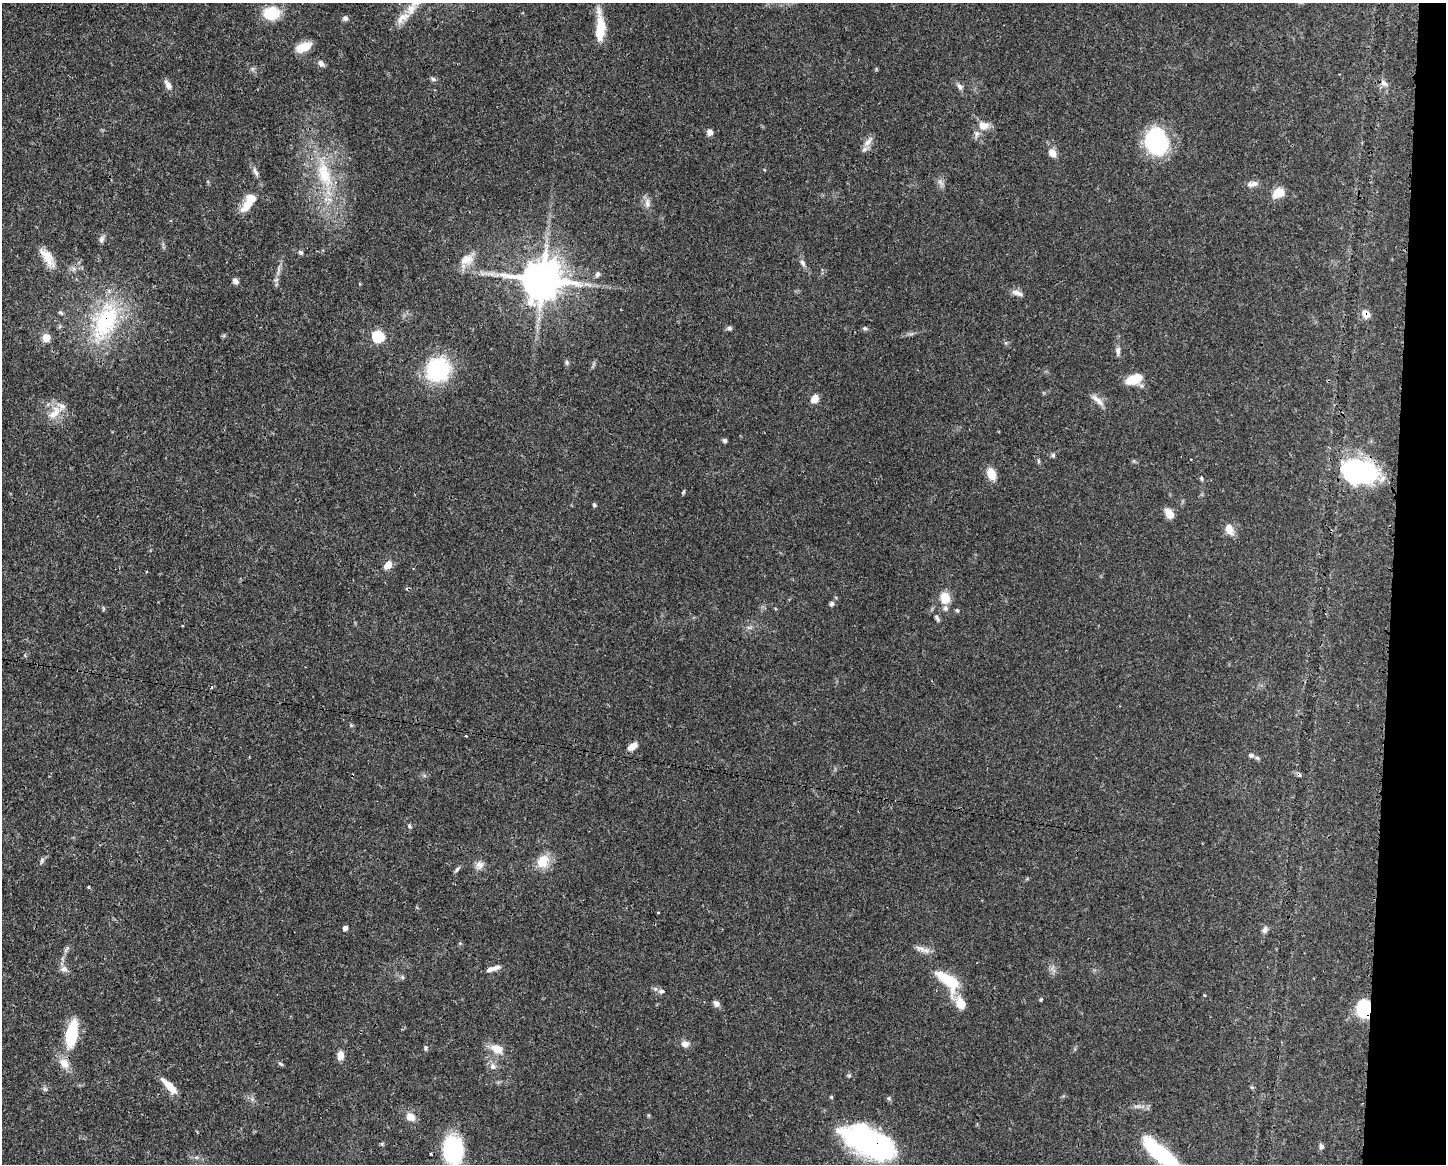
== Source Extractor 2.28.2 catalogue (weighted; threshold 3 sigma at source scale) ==
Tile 6 of 3 x 4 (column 3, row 2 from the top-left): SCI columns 3006-4449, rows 2323-3484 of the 4681 x 4647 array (HDU 1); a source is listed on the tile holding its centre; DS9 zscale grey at full resolution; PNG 1448 x 1166 px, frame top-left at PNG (2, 3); no overlay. Shown black and unused: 4% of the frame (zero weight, under 3 of 4 exposures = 1% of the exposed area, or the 3 px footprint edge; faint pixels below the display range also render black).
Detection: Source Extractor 2.28.2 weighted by HDU 2 'WHT'; one run over the whole footprint, this tile lists its part. Background 0.0413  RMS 0.0028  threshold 0.0125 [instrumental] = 3 sigma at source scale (4.5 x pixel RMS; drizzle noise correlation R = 1.50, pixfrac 1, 0.05/0.05 arcsec/px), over >= 5 px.
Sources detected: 117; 5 cosmic-ray / hot-pixel residue — not listed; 5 inside a brighter listed object's ellipse — not listed separately; the other 107 listed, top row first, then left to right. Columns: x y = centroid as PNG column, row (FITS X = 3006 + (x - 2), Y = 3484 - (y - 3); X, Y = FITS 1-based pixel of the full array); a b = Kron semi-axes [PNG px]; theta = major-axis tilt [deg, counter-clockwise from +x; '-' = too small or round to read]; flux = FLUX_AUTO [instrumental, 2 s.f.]
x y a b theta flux
411 9 20 13 47 4.5
272 13 14 11 3 12
345 18 7 7 - 0.8
600 27 33 9 -89 8
304 47 18 9 21 4.5
321 64 10 6 -46 1
433 79 8 5 -21 0.68
1384 83 12 7 -41 1.3
168 85 12 7 -54 1.6
960 87 11 6 -53 1
984 125 15 11 -5 2.8
710 132 6 6 - 1.6
868 142 18 8 49 2
1156 142 25 21 -70 27
1052 153 10 8 -62 2.4
764 170 4 3 - 0.25
255 172 15 5 -63 1.2
324 174 43 18 -74 15
940 182 12 6 -56 1.1
1252 184 16 6 14 1.5
1278 193 16 11 31 3.4
249 203 27 12 58 5.5
647 203 14 8 -86 1.7
101 239 10 6 71 0.92
301 252 7 6 - 0.61
47 257 26 11 -56 4.1
467 260 20 13 24 3.9
803 263 11 6 -60 1.1
491 274 10 6 -10 1.3
597 274 8 6 72 0.8
542 279 13 12 - 780
276 280 7 4 19 0.46
235 281 7 5 -49 1.1
1017 293 17 6 -18 1.4
61 313 7 5 -31 0.52
1366 314 11 9 -53 2.1
105 321 62 30 68 28
729 328 7 5 7 0.66
865 328 7 6 - 0.57
378 336 6 6 - 20
46 338 6 6 - 5.6
1118 351 12 6 87 1
567 362 7 5 -87 0.55
438 370 21 19 46 27
1134 379 17 9 20 6.8
815 399 9 8 - 2.3
1096 399 15 7 -40 1.9
54 413 24 11 45 4.1
725 440 6 5 - 0.58
1053 455 6 5 - 0.48
1038 461 6 4 -88 0.38
1359 470 30 21 -8 51
991 474 12 8 -69 4.3
1201 478 6 4 90 0.39
683 492 7 4 66 0.35
594 505 5 5 - 0.43
1169 514 10 7 -55 3.4
1229 529 14 9 -68 2.7
387 565 10 7 53 2.7
945 598 14 11 -80 4.2
832 604 6 5 - 0.63
103 609 6 4 72 0.31
957 610 6 5 - 0.41
937 618 10 5 -55 0.76
351 725 5 4 - 0.36
466 736 3 2 - 0.27
632 747 12 6 33 2.2
1251 755 7 6 - 0.65
1257 758 6 5 - 0.49
409 826 6 5 - 0.5
42 860 9 5 78 0.68
543 861 20 15 52 4.8
479 865 13 10 62 1.7
457 869 8 5 54 0.58
658 912 3 2 - 0.3
345 928 6 5 - 0.79
1265 930 10 7 70 0.98
66 949 13 4 57 0.87
921 949 16 7 -22 1.8
493 968 18 5 16 1.8
64 969 10 9 - 1.3
402 977 6 4 -71 0.39
948 980 28 13 -42 12
661 991 9 6 8 0.88
1204 995 4 3 - 0.32
1041 1000 5 4 - 0.31
960 1003 17 12 -64 4
716 1004 9 7 -54 1.1
1363 1009 20 15 -85 9.8
72 1034 27 11 80 15
685 1044 9 8 - 1.7
425 1048 7 5 82 0.55
497 1049 19 12 -25 3.6
340 1055 9 7 85 2.5
64 1063 16 12 -59 3.2
281 1064 8 4 -27 0.44
493 1066 10 9 - 1.4
849 1076 6 4 -1 0.37
169 1086 22 7 -46 4.1
45 1089 7 5 -44 0.57
831 1097 4 4 - 0.33
410 1117 10 8 -30 3
869 1141 57 26 -24 57
382 1144 5 5 - 0.38
1321 1146 7 6 - 0.65
453 1149 27 18 -88 26
1161 1154 45 13 -39 28
Overlapping masked pixels (flux is a lower limit): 7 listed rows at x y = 542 279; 1366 314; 105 321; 1359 470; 1363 1009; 869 1141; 1161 1154
Isophote crosses this tile's border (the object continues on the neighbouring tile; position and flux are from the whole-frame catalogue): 3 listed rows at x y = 411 9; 453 1149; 1161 1154